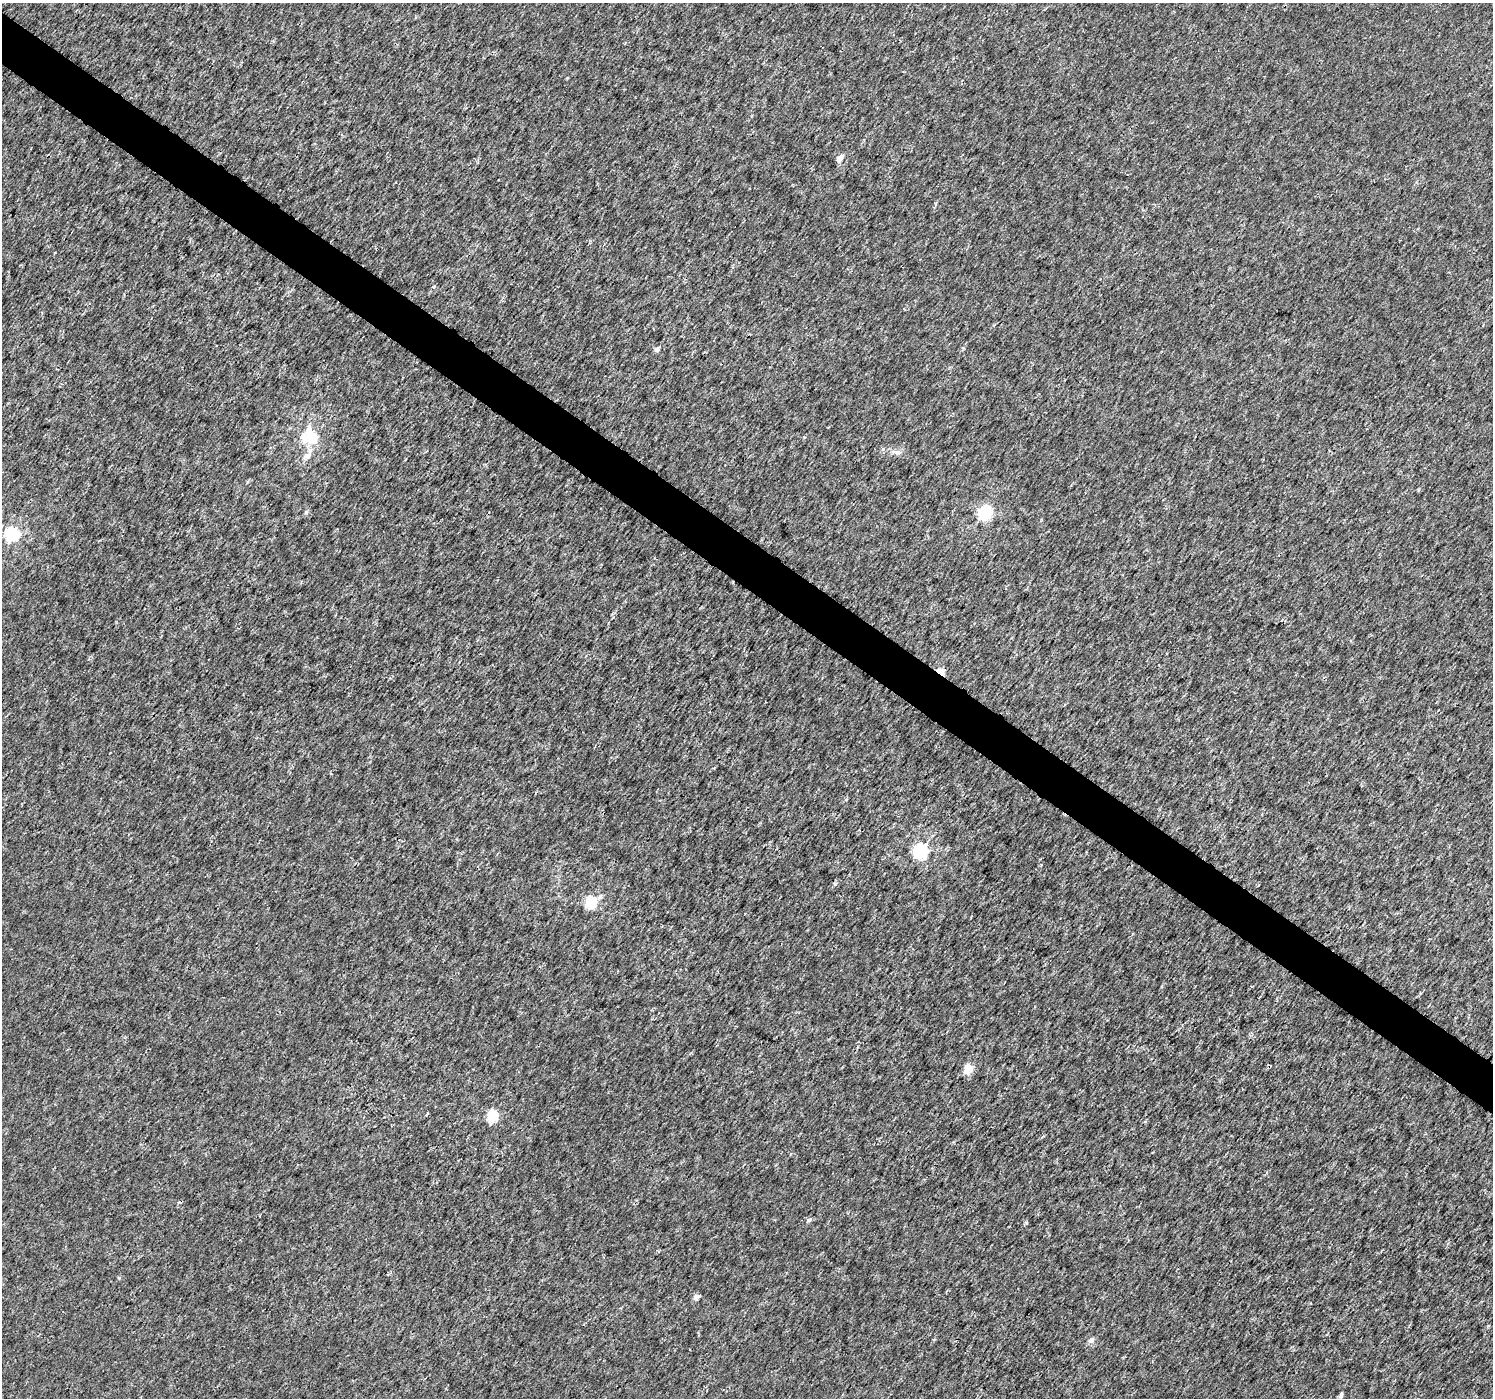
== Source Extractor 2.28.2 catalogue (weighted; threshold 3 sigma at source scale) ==
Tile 11 of 4 x 4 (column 3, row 3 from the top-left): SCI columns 2989-4479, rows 1642-3037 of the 5970 x 6010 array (HDU 1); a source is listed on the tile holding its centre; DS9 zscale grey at full resolution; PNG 1495 x 1400 px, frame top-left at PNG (2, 3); no overlay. Shown black and unused: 4% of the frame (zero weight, under 3 of 4 exposures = <1% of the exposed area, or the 3 px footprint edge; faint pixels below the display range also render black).
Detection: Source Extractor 2.28.2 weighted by HDU 2 'WHT'; one run over the whole footprint, this tile lists its part. Background 0.00228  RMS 0.0023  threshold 0.0103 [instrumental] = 3 sigma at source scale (4.5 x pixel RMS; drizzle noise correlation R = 1.50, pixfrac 1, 0.0396/0.0396 arcsec/px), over >= 5 px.
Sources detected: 21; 2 inside a brighter listed object's ellipse — not listed separately; the other 19 listed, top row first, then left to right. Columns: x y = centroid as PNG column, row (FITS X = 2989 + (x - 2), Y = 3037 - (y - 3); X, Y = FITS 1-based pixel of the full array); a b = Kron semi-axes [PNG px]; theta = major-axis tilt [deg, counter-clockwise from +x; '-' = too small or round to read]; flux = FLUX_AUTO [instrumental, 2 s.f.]
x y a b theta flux
839 158 5 5 - 2.1
434 287 4 4 - 0.42
657 349 5 4 - 0.94
312 438 25 16 -70 6.1
897 452 12 6 -12 0.99
985 513 6 6 - 33
12 534 6 6 - 45
940 672 8 5 -21 4
920 851 6 6 - 44
835 884 6 4 -46 0.28
600 897 7 6 - 0.69
591 902 6 5 - 21
968 1069 5 5 - 5.8
493 1115 6 5 - 22
809 1220 6 5 - 0.53
119 1278 5 3 - 0.21
696 1297 5 4 - 2.1
1091 1340 8 7 - 0.8
1341 1395 8 5 75 0.57
Overlapping masked pixels (flux is a lower limit): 1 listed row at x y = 940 672
Unlisted compact peaks at least as high as the median listed source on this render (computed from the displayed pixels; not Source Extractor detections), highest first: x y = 1026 1223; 306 512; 804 437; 1041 865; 963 348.